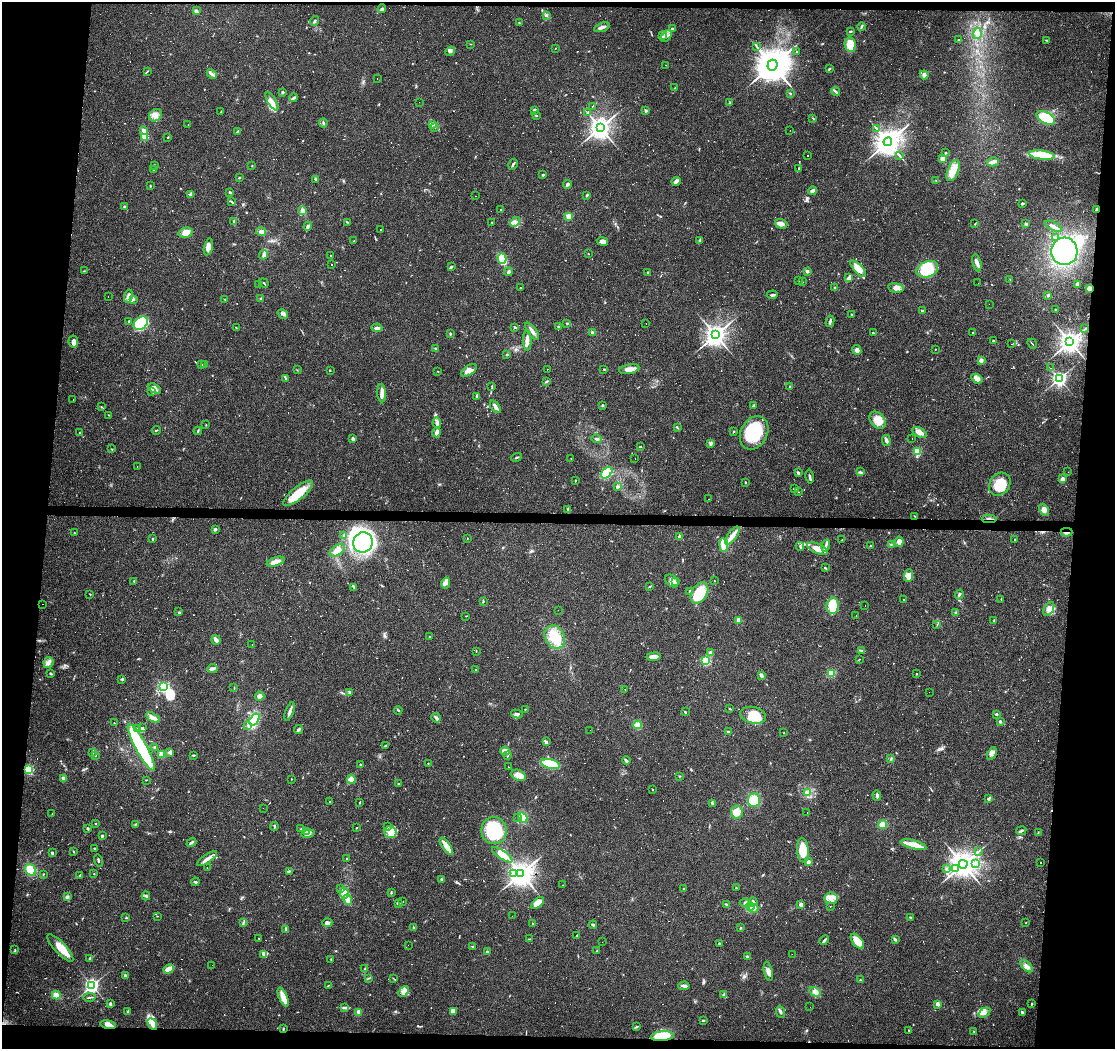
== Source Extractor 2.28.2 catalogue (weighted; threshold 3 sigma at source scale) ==
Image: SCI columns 1-4449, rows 226-4413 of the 4453 x 4693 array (HDU 1 of 3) = the unmasked area's bounding box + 8 px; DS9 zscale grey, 4 x 4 block average (1 PNG px = mean of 4 x 4 image px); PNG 1117 x 1051 px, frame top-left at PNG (2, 2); each listed source drawn as its Kron ellipse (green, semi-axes under 4 px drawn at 4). Shown black and unused: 10% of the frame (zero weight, under 3 of 4 exposures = <1% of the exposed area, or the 3 px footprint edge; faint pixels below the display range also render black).
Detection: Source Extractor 2.28.2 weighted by HDU 2 'WHT'. Background 0.0271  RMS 0.0037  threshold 0.0166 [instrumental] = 3 sigma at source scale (4.5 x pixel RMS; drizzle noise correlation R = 1.50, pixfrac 1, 0.0396/0.0396 arcsec/px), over >= 5 px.
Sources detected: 1088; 10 too faint to see at this stretch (4 x 4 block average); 5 inside a brighter object's white glare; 305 cosmic-ray / hot-pixel residue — neither listed nor drawn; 12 coinciding with a brighter row at this scale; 44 inside a brighter listed object's ellipse — not listed separately; of the other 712, all 500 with FLUX_AUTO >= 0.831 (the completeness limit of this list) listed and drawn (212 fainter detections not listed), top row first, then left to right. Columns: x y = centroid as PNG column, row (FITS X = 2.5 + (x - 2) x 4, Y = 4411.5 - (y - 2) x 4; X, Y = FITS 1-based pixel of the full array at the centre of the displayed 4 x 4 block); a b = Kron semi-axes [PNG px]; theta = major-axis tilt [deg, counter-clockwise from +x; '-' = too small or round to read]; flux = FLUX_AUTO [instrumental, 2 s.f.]
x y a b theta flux
382 9 4 2 - 5.1
196 11 2 2 - 18
546 15 2 2 - 1.9
315 21 5 2 - 3.1
519 23 2 2 - 1.1
602 27 8 3 18 9.4
861 27 4 2 - 2.6
672 29 2 2 - 10
850 31 2 2 - 3.2
977 33 5 3 - 6.9
662 36 2 2 - 1.6
666 36 7 2 50 5.8
958 40 2 2 - 1.2
1047 40 2 2 - 1.4
471 44 2 2 - 0.84
850 45 7 5 -78 36
757 47 2 2 - 0.86
555 48 2 2 - 1
450 51 5 3 - 5.2
796 52 2 2 - 1.1
666 65 2 2 - 1.5
772 65 5 5 - 6500
829 69 4 2 - 2.2
147 71 3 2 - 1.6
212 74 6 3 -43 5
924 75 4 4 - 7.2
377 79 2 2 - 2.1
675 88 3 2 - 1.1
283 92 2 2 - 5.2
836 92 5 2 - 4.2
790 93 2 2 - 1.3
293 98 4 3 - 3.6
272 101 10 4 -59 14
419 102 2 2 - 1.3
730 103 3 2 - 1.7
592 106 2 2 - 0.85
535 110 2 2 - 8.4
646 111 2 2 - 16
221 112 3 2 - 1.6
588 113 4 3 - 3.3
155 115 7 5 44 13
536 116 3 2 - 1.6
813 118 3 2 - 1.8
1046 118 10 5 -28 72
323 123 4 2 - 2.9
188 124 2 2 - 2.2
433 124 3 2 - 2
434 127 2 2 - 1.4
600 128 3 3 - 1900
876 128 3 2 - 1.9
144 130 2 2 - 28
790 130 2 2 - 1.3
238 131 4 2 - 1.7
145 137 2 2 - 77
168 137 3 2 - 1.3
888 142 4 4 - 3200
946 153 3 2 - 1.3
1042 155 13 4 -7 82
808 156 2 2 - 1.2
900 156 2 2 - 1.1
942 159 3 3 - 11
993 162 6 2 15 11
513 164 6 2 60 4.3
155 165 2 2 - 1.4
252 166 2 2 - 1.4
799 169 3 2 - 1.5
154 170 2 2 - 0.92
953 171 11 5 67 23
543 175 2 2 - 3.7
239 178 3 2 - 1.6
315 179 3 2 - 3.4
936 180 2 2 - 1.3
676 181 4 3 - 7.6
567 185 4 2 - 4.9
150 186 3 2 - 1.3
812 191 4 3 - 8.7
230 192 3 2 - 3.3
190 194 3 2 - 5.3
587 195 3 2 - 2.6
476 196 2 2 - 0.95
232 202 4 2 - 3
1022 204 3 3 - 2.7
124 207 3 2 - 3.3
500 209 2 2 - 7
1096 210 4 2 - 2.5
303 211 2 2 - 1.4
569 216 2 2 - 51
234 221 2 2 - 1.7
347 222 3 2 - 1.6
492 222 2 2 - 1.1
515 222 6 4 46 7.5
781 224 6 4 -19 8.7
975 224 2 2 - 1.4
1026 224 2 2 - 4.6
308 226 4 3 - 5.5
1053 226 9 3 -25 9.6
381 229 2 2 - 0.99
261 232 5 4 - 7.1
185 233 7 5 16 19
1056 237 3 2 - 2.6
699 240 2 2 - 1.2
354 241 2 2 - 1.4
602 241 6 4 -11 12
208 247 8 4 76 13
1064 251 14 13 - 260
588 254 2 2 - 0.94
264 255 4 3 - 4.9
331 256 2 2 - 2.1
502 258 5 3 - 65
977 263 9 3 -76 8.6
332 264 2 2 - 0.95
451 267 3 2 - 3.4
858 269 10 4 -47 25
927 269 11 7 21 68
84 271 2 2 - 0.83
807 271 3 2 - 4.5
508 272 4 2 - 3
648 272 3 2 - 2.9
848 278 4 2 - 3.7
1010 280 2 2 - 1.1
798 281 2 2 - 0.92
803 282 3 2 - 0.98
264 283 5 2 - 2
978 283 2 2 - 0.99
259 284 2 2 - 0.89
1077 284 4 3 - 3.2
520 288 2 2 - 2.7
835 288 2 2 - 10
896 288 8 4 -10 11
1089 288 3 2 - 12
772 295 5 2 - 4.3
1048 295 3 2 - 4
108 296 2 2 - 0.89
128 296 6 2 76 5.9
261 298 4 2 - 4.2
133 299 3 2 - 2
225 299 2 2 - 0.98
989 304 2 2 - 0.93
1055 309 2 2 - 1
922 311 3 2 - 3.6
283 314 6 2 -32 5.6
851 314 2 2 - 1.6
129 321 3 2 - 1.2
830 321 6 2 81 4.8
141 323 8 6 40 160
567 323 3 2 - 1.7
646 323 2 2 - 1.2
515 327 4 2 - 2.4
558 327 2 2 - 1.3
236 328 2 2 - 1.2
377 328 5 3 - 5.7
1085 329 2 2 - 0.86
532 331 10 3 -54 9.2
592 332 3 3 - 2.8
873 333 2 2 - 1.6
973 333 2 2 - 1.2
450 334 2 2 - 2.3
716 335 3 3 - 1800
527 340 10 3 -89 12
993 341 2 2 - 4.6
73 342 6 5 - 8.1
1070 342 3 3 - 2100
1012 344 2 2 - 1.3
1032 344 5 2 - 1.6
435 349 2 2 - 2.1
935 349 2 2 - 1.5
857 350 5 4 - 7.8
507 355 3 2 - 1.4
981 360 2 2 - 9.5
201 365 2 2 - 3.8
205 365 2 2 - 7
1050 368 2 2 - 1.2
547 369 2 2 - 3.9
604 369 2 2 - 2
629 369 10 4 11 16
297 370 2 2 - 0.84
330 370 2 2 - 1.2
469 370 9 4 35 13
438 371 2 2 - 0.99
285 378 4 2 - 2.2
977 378 6 4 -30 14
1059 379 2 2 - 730
547 381 3 2 - 2.9
492 386 3 2 - 1.6
790 387 2 2 - 1.3
154 389 7 4 -29 12
152 392 2 2 - 1.7
382 393 9 4 -87 12
477 396 3 2 - 4.7
73 400 2 2 - 2
602 405 2 2 - 4.3
753 405 4 2 - 2.5
101 407 2 2 - 1.1
495 407 7 2 -54 13
109 415 2 2 - 1.1
878 420 9 7 -51 23
437 423 5 3 - 6
206 425 2 2 - 1
677 427 4 2 - 2.3
156 430 4 2 - 1.8
198 431 4 2 - 2.3
733 431 3 2 - 1.8
436 432 5 2 - 16
919 432 8 4 -27 13
80 433 3 2 - 1.8
754 433 17 13 61 110
353 439 3 3 - 4.4
597 439 5 2 - 3.5
912 439 2 2 - 1.5
886 441 5 3 - 6.8
711 444 3 2 - 3.3
640 447 2 2 - 2.3
112 449 2 2 - 1.3
917 451 2 2 - 150
517 457 5 2 - 2.5
571 458 2 2 - 0.95
635 459 2 2 - 9.6
137 467 2 2 - 1.3
860 472 3 2 - 1.5
1068 472 2 2 - 0.84
607 473 7 4 46 52
798 473 4 2 - 2.9
810 476 7 2 -80 4.3
1062 479 4 3 - 7.2
575 480 2 2 - 1.3
745 482 2 2 - 3.9
1000 484 12 10 53 57
617 487 3 2 - 3.5
794 489 2 2 - 1.9
798 492 2 2 - 1
298 493 18 6 39 48
708 499 2 2 - 0.99
568 509 2 2 - 1.5
1044 510 6 4 -62 13
915 516 2 2 - 1.2
989 519 7 2 1 4.2
215 529 4 2 - 3.1
1066 532 6 2 0 5.4
75 533 3 2 - 1.9
344 536 3 2 - 5.7
680 536 3 2 - 4.9
732 536 11 4 54 16
467 538 2 2 - 1.1
153 539 3 2 - 1.9
1015 539 2 2 - 0.92
842 540 2 2 - 1.2
363 542 10 9 - 380
899 542 5 4 - 12
724 545 7 3 -82 62
891 545 2 2 - 0.89
800 546 4 2 - 2.3
826 546 6 3 74 6.6
870 546 2 2 - 1.7
817 549 11 5 -22 28
337 550 9 5 36 15
275 562 9 3 18 15
825 568 4 2 - 2
908 576 6 4 85 22
134 581 2 2 - 1.9
672 581 7 5 -42 12
714 581 2 2 - 1.2
675 582 2 2 - 12
446 583 5 4 - 9.4
650 586 2 2 - 1.1
354 587 3 2 - 1.8
690 592 4 2 - 2.9
699 593 11 8 59 69
90 594 2 2 - 1.2
959 594 5 2 - 3.6
1001 599 3 2 - 0.84
903 600 2 2 - 1.7
484 601 2 2 - 1.2
43 604 2 2 - 1.4
833 606 8 6 82 57
865 606 2 2 - 1
1049 609 8 4 61 11
558 610 2 2 - 1.9
179 612 3 2 - 1.7
956 613 3 2 - 2.6
466 616 2 2 - 1.1
856 616 2 2 - 1.2
738 620 2 2 - 35
994 621 4 2 - 2.3
937 625 2 2 - 1.5
430 636 2 2 - 0.86
555 637 12 9 -58 61
216 640 5 2 - 12
252 644 2 2 - 0.97
476 651 2 2 - 1
861 651 2 2 - 1
710 652 3 3 - 3.6
653 657 7 3 6 17
859 659 2 2 - 1
706 661 2 2 - 170
48 662 5 4 - 8.1
213 668 5 3 - 6.7
475 669 2 2 - 2
831 673 2 2 - 120
51 674 3 2 - 3.6
917 674 2 2 - 0.98
761 675 4 3 - 4.7
122 679 2 2 - 1.7
164 687 2 2 - 300
234 688 3 2 - 1.2
625 690 2 2 - 0.84
349 692 2 2 - 1.1
929 692 2 2 - 0.97
260 696 5 4 - 7.6
525 709 2 2 - 1.4
730 709 3 2 - 1.1
398 710 4 2 - 2
290 712 10 2 70 8.9
685 712 2 2 - 2.8
517 714 6 3 -10 6.7
996 714 3 2 - 2.9
753 715 13 8 -12 58
153 717 8 3 -31 14
436 718 5 2 - 5.8
254 719 7 4 55 110
1000 722 2 2 - 13
114 723 2 2 - 1.5
638 725 4 3 - 25
248 726 3 2 - 2.1
138 728 2 2 - 2.1
142 728 3 2 - 4.8
298 729 4 3 - 4.1
590 730 2 2 - 1.1
728 732 3 2 - 3.5
784 733 2 2 - 1.2
546 742 3 2 - 3.7
385 746 3 2 - 1.5
141 747 26 5 -62 180
155 747 2 2 - 5
505 751 5 3 - 15
92 752 3 2 - 2.2
170 752 4 3 - 4.9
161 754 2 2 - 48
992 754 7 3 65 6.6
95 755 2 2 - 1.1
193 755 3 2 - 2
508 756 3 2 - 1.5
891 759 3 2 - 1.1
626 760 4 3 - 3.4
428 763 2 2 - 1.4
550 764 10 4 -14 70
360 765 2 2 - 1.9
508 767 2 2 - 0.93
29 769 2 2 - 210
519 775 8 5 -25 21
679 776 3 2 - 1.1
64 778 3 3 - 3.8
291 779 2 2 - 0.98
351 779 5 4 - 7.9
146 780 2 2 - 0.97
398 784 2 2 - 1.4
652 789 2 2 - 1.7
808 793 3 2 - 2.2
877 795 5 3 - 4.4
988 798 2 2 - 2
754 800 7 6 - 42
329 801 2 2 - 0.85
359 802 3 2 - 1.4
712 803 3 2 - 2.4
263 808 2 2 - 1.1
737 812 7 5 -83 24
807 813 2 2 - 0.85
52 814 2 2 - 1.2
518 817 2 2 - 0.88
523 817 5 4 - 32
95 824 2 2 - 1
136 824 3 2 - 1.9
883 825 4 3 - 18
274 826 4 2 - 2.8
388 826 2 2 - 1
356 828 2 2 - 1.4
88 829 4 2 - 3
301 829 3 2 - 1.9
307 831 4 2 - 3.3
494 831 13 12 - 130
1021 831 5 2 - 3.7
390 832 6 6 - 16
1038 833 3 2 - 1.6
308 834 6 2 15 6.2
102 836 3 3 - 2.4
191 842 5 2 - 4.3
913 845 13 4 -14 32
446 846 10 3 -55 30
94 849 3 2 - 2
803 850 12 6 -85 49
978 851 2 2 - 1.3
73 852 2 2 - 1
52 853 3 2 - 3.1
502 855 12 4 -34 26
207 859 11 3 34 13
346 859 2 2 - 0.99
98 861 6 2 -74 3.2
808 862 2 2 - 23
1041 863 2 2 - 1.2
963 864 4 4 - 3400
976 864 2 2 - 1.2
207 868 2 2 - 0.86
946 868 2 2 - 1
955 868 2 2 - 1.6
30 870 6 5 - 38
290 871 3 2 - 2.4
43 874 2 2 - 1.8
94 874 2 2 - 0.87
513 874 2 2 - 1.6
521 874 4 3 - 2700
80 875 4 2 - 2.3
441 879 3 2 - 1.8
195 882 4 2 - 3.3
562 885 2 2 - 4.7
684 888 2 2 - 0.94
736 888 2 2 - 2.6
340 889 3 2 - 3
391 892 2 2 - 1.3
344 893 5 4 - 16
146 896 4 2 - 3.4
67 897 3 2 - 6.8
831 898 6 6 - 14
348 899 5 3 - 20
403 902 2 2 - 0.95
753 902 4 3 - 4.3
398 903 4 2 - 2.6
538 903 7 4 40 30
745 903 5 3 - 5.6
726 904 3 2 - 1.6
801 905 4 3 - 7.3
750 906 4 3 - 6.4
830 906 2 2 - 0.92
754 908 5 3 - 7.5
157 916 2 2 - 1.1
512 916 2 2 - 2.6
910 917 3 2 - 1.9
126 918 2 2 - 2.1
327 922 5 3 - 6.7
243 923 3 2 - 1.6
532 923 2 2 - 1.9
1026 923 2 2 - 1.1
593 925 4 2 - 3.3
414 928 2 2 - 0.89
741 928 2 2 - 2.2
286 929 2 2 - 1.6
577 936 2 2 - 6.7
259 938 2 2 - 1.7
529 939 3 2 - 1.8
824 940 5 2 - 3.6
895 940 4 2 - 3.2
857 941 9 5 -51 33
602 942 2 2 - 1.1
719 943 3 2 - 2.2
408 945 2 2 - 1.1
472 946 3 2 - 1.6
60 948 18 6 -47 34
15 950 2 2 - 0.99
487 951 2 2 - 7.3
597 951 3 2 - 1.9
263 954 4 3 - 4
792 954 2 2 - 1
747 957 4 2 - 3.5
90 958 3 2 - 2.8
331 959 2 2 - 1.5
212 965 2 2 - 1.7
1026 966 8 4 -45 9.1
169 969 5 2 - 41
365 969 2 2 - 1.8
768 971 10 4 -78 13
125 976 4 3 - 6.3
368 978 2 2 - 1.2
394 979 3 2 - 1.3
860 980 2 2 - 1.7
92 985 3 2 - 680
328 985 3 2 - 1.2
684 986 5 3 - 6.4
404 991 6 3 47 8.2
815 992 6 4 -31 9
56 995 4 4 - 13
723 995 3 2 - 2.4
90 997 6 2 9 2.1
283 997 10 3 -68 28
110 1004 2 2 - 18
938 1004 2 2 - 27
1032 1004 2 2 - 2.2
810 1007 2 2 - 0.98
344 1008 3 2 - 2.6
453 1011 4 3 - 14
128 1012 3 2 - 4
359 1012 4 3 - 6.3
780 1012 6 3 -67 4.5
1022 1012 4 2 - 3.7
984 1013 6 4 36 8.8
703 1020 3 2 - 2.7
152 1024 6 3 -61 10
108 1025 8 4 -11 13
636 1027 4 2 - 1.8
283 1028 2 2 - 1.3
908 1030 2 2 - 0.94
973 1031 2 2 - 1.4
662 1036 11 5 5 60
Overlapping masked pixels (flux is a lower limit): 6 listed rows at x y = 1096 210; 1089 288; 989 519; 1066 532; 108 1025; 662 1036
Diffuse or blended objects may show on this block-average render without a row.